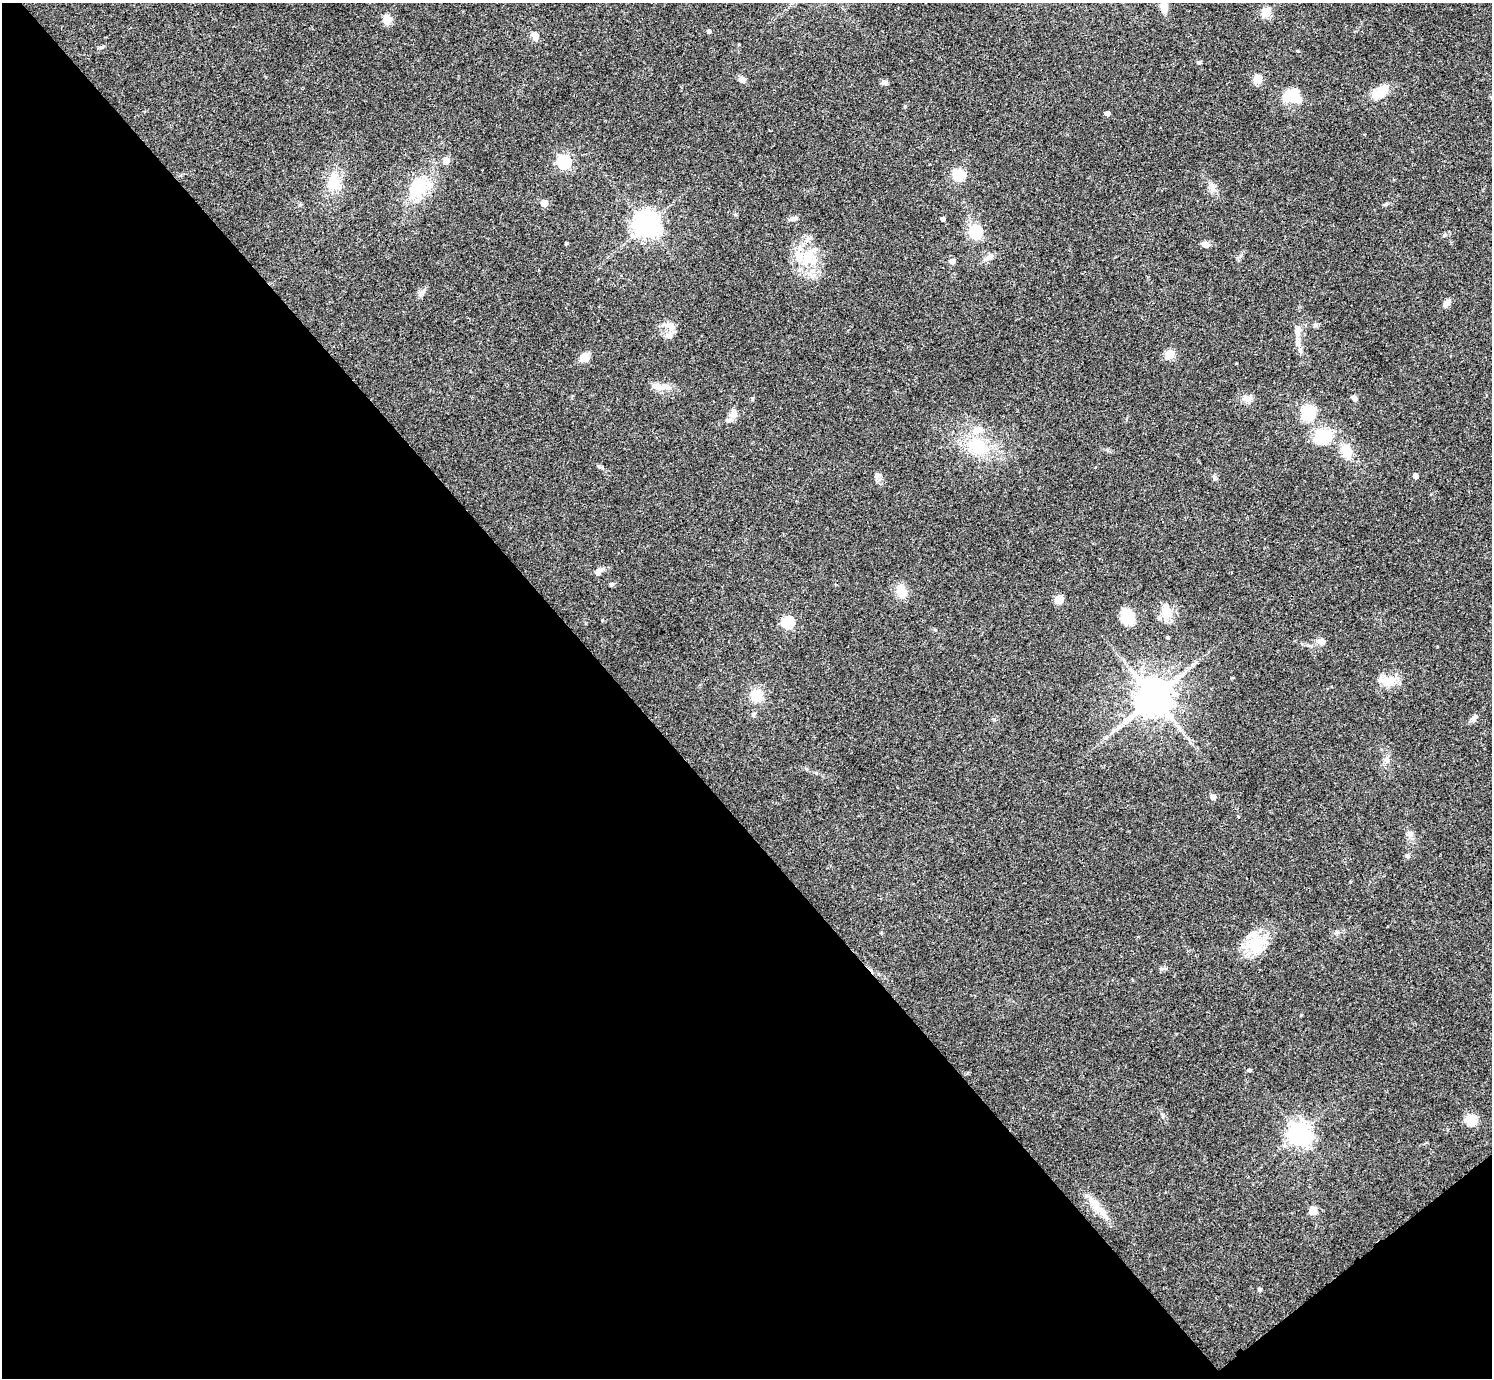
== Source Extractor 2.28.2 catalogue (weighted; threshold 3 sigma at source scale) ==
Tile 14 of 4 x 4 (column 2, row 4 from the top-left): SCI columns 1494-2983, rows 157-1532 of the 5962 x 5959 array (HDU 1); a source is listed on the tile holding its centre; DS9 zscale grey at full resolution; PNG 1494 x 1380 px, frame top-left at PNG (2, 3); no overlay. Shown black and unused: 43% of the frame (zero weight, under 3 of 4 exposures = <1% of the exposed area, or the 3 px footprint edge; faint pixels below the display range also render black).
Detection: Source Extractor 2.28.2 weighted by HDU 2 'WHT'; one run over the whole footprint, this tile lists its part. Background 0.0435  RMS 0.0048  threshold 0.0216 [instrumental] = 3 sigma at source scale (4.5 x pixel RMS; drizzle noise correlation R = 1.50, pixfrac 1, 0.05/0.05 arcsec/px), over >= 5 px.
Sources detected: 75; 1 long thin detection or spike segment (spike, bleed or trail) — not listed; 5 inside a brighter listed object's ellipse — not listed separately; the other 69 listed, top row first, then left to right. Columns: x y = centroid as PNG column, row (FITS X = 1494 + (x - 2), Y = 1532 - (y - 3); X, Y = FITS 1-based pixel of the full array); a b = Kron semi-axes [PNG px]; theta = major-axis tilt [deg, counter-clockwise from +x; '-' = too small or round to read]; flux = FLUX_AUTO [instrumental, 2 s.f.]
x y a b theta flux
1164 7 11 7 -78 5.2
1266 12 5 5 - 24
386 19 13 8 88 3.7
708 31 4 4 - 1.2
534 36 9 7 -61 3.1
1199 62 5 4 - 0.78
742 79 10 7 -63 1.9
1258 79 5 5 - 19
884 82 7 6 - 1.3
1380 92 22 10 37 8.6
1293 95 14 11 16 16
1107 113 4 4 - 2.5
446 160 5 5 - 7
564 162 6 6 - 83
958 175 9 8 - 12
333 182 25 14 79 10
1213 187 12 4 90 1.7
418 188 30 20 64 18
544 203 5 5 - 8.3
793 219 9 6 24 1.5
943 219 4 4 - 1.3
646 225 8 8 - 470
976 232 6 6 - 57
566 243 3 3 - 0.69
1205 244 9 6 -14 2.2
989 257 13 6 25 2.2
807 258 20 14 70 12
952 261 5 5 - 3
1446 304 9 6 53 2.7
1315 325 6 5 - 0.92
670 326 12 9 -58 3.6
1297 332 15 8 86 3.6
1170 354 5 5 - 21
585 358 8 7 - 7
659 387 25 8 -6 5.5
1247 398 13 8 -7 2.7
1354 399 7 5 -45 1.4
1309 412 17 13 88 13
734 414 12 9 -81 2.6
1323 437 12 9 14 33
977 446 25 21 4 17
1346 452 15 10 -75 9.3
1415 476 4 4 - 3.1
598 572 11 6 46 2
611 584 6 4 21 0.7
901 591 13 10 -67 7.2
1058 600 9 8 - 4.1
1167 611 22 13 -87 7
1127 617 21 15 -63 8.2
788 622 6 5 - 50
1168 637 4 3 - 0.6
1321 641 11 8 -13 2.2
1389 681 20 12 -2 6.9
756 695 13 11 88 8.8
1153 698 11 10 - 1300
753 714 5 5 - 0.91
1474 718 10 7 47 1.6
1387 759 7 4 72 1.2
1213 797 5 5 - 3.4
1410 835 10 6 -10 1.6
1407 856 5 5 - 0.86
1337 932 6 5 - 0.89
1256 945 29 21 82 15
1249 1070 5 4 - 0.78
1471 1120 5 5 - 34
1299 1134 7 7 - 340
1098 1208 42 8 -48 7.8
1313 1211 5 5 - 14
1259 1289 5 4 - 1
Isophote crosses this tile's border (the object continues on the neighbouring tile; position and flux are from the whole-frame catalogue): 1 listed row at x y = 1164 7
Unlisted compact peaks at least as high as the median listed source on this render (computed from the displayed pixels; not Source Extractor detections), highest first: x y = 422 293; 1386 204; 1214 477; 1301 1015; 1445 235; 101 47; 1163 1115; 877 474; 905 106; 1162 969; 598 466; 816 773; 994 720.